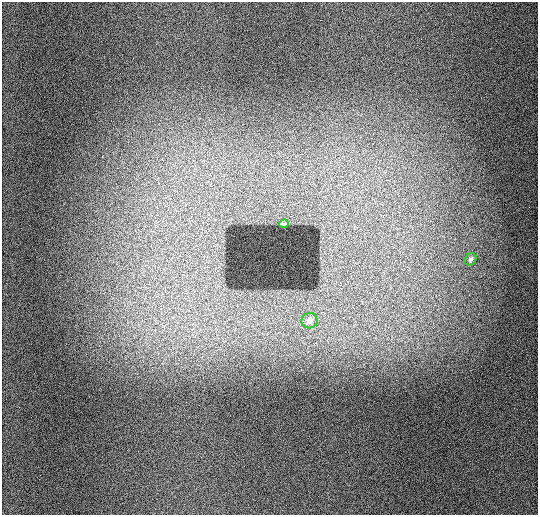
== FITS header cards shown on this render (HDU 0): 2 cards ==
NAXIS1  =                  536 / length of data axis 1
NAXIS2  =                  513 / length of data axis 2

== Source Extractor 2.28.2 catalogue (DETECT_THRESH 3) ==
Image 536 x 513 px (HDU 0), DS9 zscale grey, 1 PNG px = 1 image px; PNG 540 x 517 px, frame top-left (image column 1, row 513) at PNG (2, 2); each listed source drawn as its Kron ellipse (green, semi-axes under 4 px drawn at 4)
Background 945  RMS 12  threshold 35.2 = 3 sigma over >= 5 px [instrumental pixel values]
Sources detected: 3; all 3 listed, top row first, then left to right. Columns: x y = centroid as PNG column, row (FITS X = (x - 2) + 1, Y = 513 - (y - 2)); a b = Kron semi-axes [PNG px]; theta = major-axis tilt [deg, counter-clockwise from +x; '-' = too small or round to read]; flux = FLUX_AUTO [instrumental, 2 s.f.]
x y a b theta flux
284 224 4 2 - 1000
470 259 7 5 53 1800
309 321 8 7 - 6800